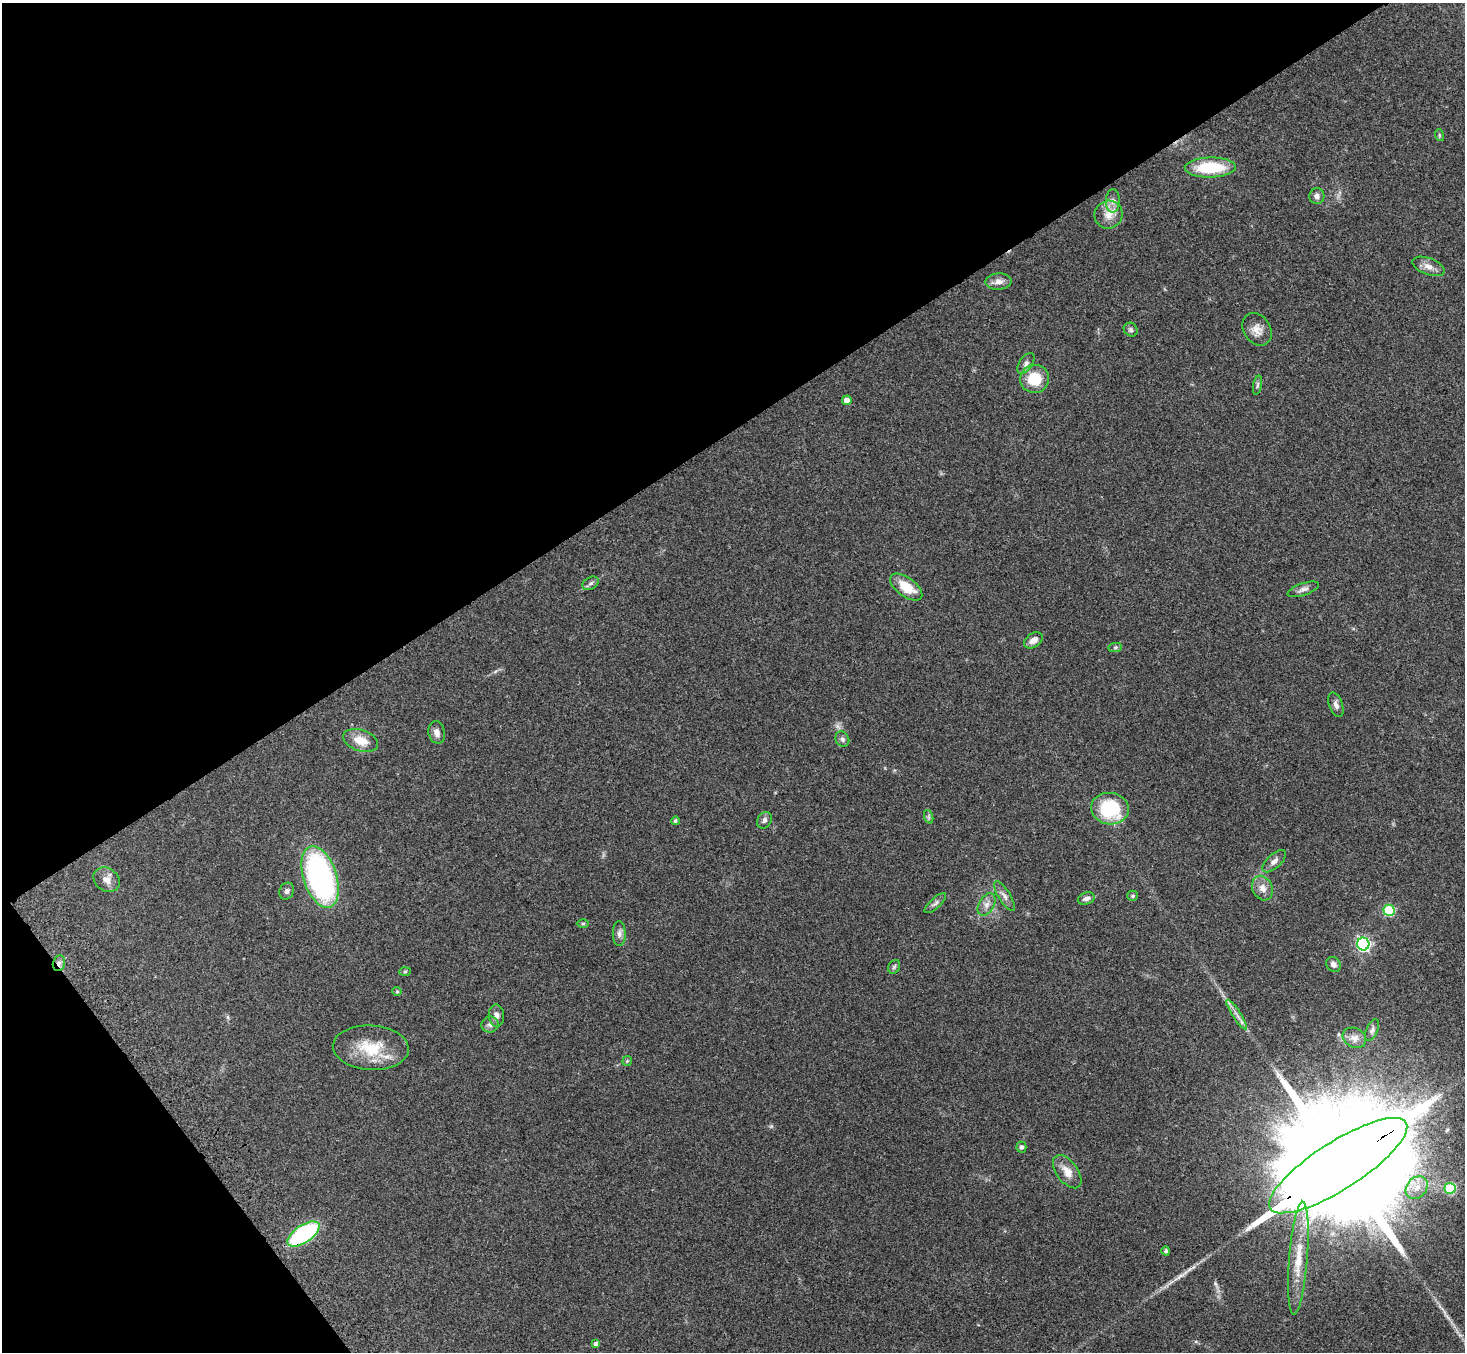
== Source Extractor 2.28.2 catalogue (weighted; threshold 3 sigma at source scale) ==
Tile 5 of 4 x 4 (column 1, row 2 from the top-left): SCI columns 81-1543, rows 3056-4405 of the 6009 x 5974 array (HDU 1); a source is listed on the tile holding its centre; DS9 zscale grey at full resolution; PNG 1467 x 1354 px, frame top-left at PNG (2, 3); each listed source drawn as its Kron ellipse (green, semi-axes under 4 px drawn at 4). Shown black and unused: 36% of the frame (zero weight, under 3 of 4 exposures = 5% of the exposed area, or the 3 px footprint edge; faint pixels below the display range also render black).
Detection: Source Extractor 2.28.2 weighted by HDU 2 'WHT'; one run over the whole footprint, this tile lists its part. Background 0.214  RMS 0.0086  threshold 0.0387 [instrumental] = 3 sigma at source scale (4.5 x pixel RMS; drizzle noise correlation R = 1.50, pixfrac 1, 0.05/0.05 arcsec/px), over >= 5 px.
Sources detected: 61; all 61 listed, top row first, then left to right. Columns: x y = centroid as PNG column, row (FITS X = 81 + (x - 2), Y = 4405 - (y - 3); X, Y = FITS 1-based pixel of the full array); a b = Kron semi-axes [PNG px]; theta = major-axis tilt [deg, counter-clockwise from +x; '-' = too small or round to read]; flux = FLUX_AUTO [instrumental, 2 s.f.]
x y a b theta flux
1439 135 6 3 -72 0.98
1210 167 25 10 1 41
1317 196 8 7 - 3.2
1113 201 11 7 89 4.7
1108 215 14 14 - 10
1428 266 17 8 -21 6.3
998 281 13 8 2 5.5
1257 329 17 13 -56 8.4
1131 330 7 6 - 1.9
1026 363 12 6 56 3.4
1034 379 14 14 - 26
1257 385 10 4 79 1.7
847 400 4 4 - 6.1
591 583 9 6 30 2.5
906 587 19 9 -36 19
1303 589 16 6 19 3.9
1033 640 10 7 35 5.4
1115 647 7 4 1 1.6
1336 705 13 6 -70 3.6
437 732 11 8 -78 4.5
842 739 8 6 -62 2.6
361 740 18 10 -19 13
1110 809 19 15 -9 53
929 817 7 4 -71 1.5
764 820 9 7 58 2.7
675 821 4 4 - 1.4
1274 861 14 7 42 4.3
320 877 32 16 -72 190
107 880 14 11 -36 6.5
1262 888 13 10 -65 6.8
287 891 8 7 - 2.7
1004 896 17 6 -58 4.4
1133 896 5 5 - 1.7
1086 899 8 6 17 3.6
935 903 14 5 43 2.8
987 904 12 7 59 5
1389 910 5 5 - 58
583 923 6 4 0 1.2
619 934 12 6 -90 3.5
1363 944 6 6 - 160
59 963 8 6 77 2.9
1333 964 8 7 - 4
894 967 7 5 62 1.7
405 971 6 4 3 1.1
397 991 4 4 - 0.95
1237 1014 17 3 -57 4.6
496 1016 11 7 -85 4.3
490 1024 8 8 - 3.2
1372 1030 11 5 66 2.9
1354 1038 12 9 -29 5.8
371 1048 38 22 -3 35
627 1061 5 5 - 1.1
1021 1147 5 5 - 2.5
1338 1166 80 24 33 64000
1067 1172 19 10 -54 10
1417 1188 12 9 50 8.4
1450 1188 5 5 - 47
303 1234 18 8 34 110
1166 1251 4 4 - 1.9
1298 1258 56 9 85 26
596 1344 4 4 - 2.8
Overlapping masked pixels (flux is a lower limit): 3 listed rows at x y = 59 963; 1338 1166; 303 1234
Isophote crosses this tile's border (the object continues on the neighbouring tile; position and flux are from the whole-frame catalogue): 1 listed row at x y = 1338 1166